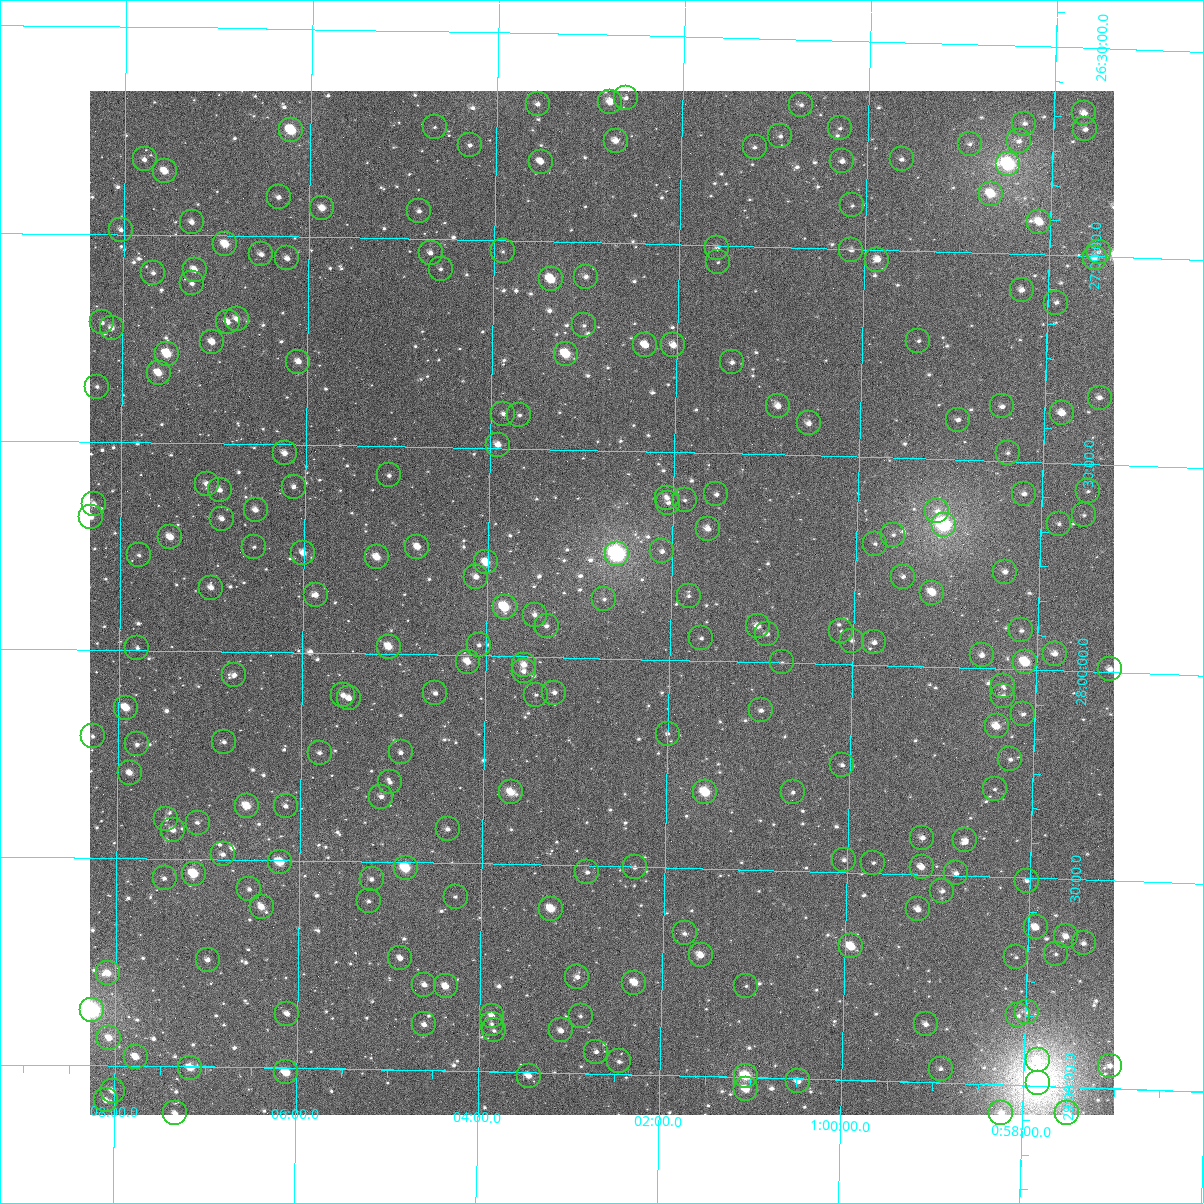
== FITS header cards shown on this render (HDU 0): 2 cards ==
NAXIS1  =                 1024
NAXIS2  =                 1024

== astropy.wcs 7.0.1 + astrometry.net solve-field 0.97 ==
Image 1024 x 1024 px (HDU 0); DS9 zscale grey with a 90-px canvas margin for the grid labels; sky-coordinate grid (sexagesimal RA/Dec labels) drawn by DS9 from the SOLVED WCS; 235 Tycho-2 reference stars matched to detected sources circled (green)
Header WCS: RA---TAN-SIP/DEC--TAN-SIP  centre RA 01:02:45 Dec +27:52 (15.69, +27.87 deg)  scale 8.66 arcsec/px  FOV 147.9' x 147.9'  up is +179 deg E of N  parity flipped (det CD > 0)
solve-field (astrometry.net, Tycho-2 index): VERIFIED the header's WCS against the Tycho-2 star catalogue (verified at 6 index scales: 12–235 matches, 0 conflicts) and refined it, rather than solving blind
Solved WCS: RA---TAN-SIP/DEC--TAN-SIP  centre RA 01:02:45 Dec +27:52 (15.69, +27.87 deg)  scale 8.66 arcsec/px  FOV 147.9' x 147.9'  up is +179 deg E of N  parity flipped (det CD > 0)
The solver's refit moves the header's centre by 0.16 arcsec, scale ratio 1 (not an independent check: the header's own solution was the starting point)
Tycho-2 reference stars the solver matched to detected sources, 235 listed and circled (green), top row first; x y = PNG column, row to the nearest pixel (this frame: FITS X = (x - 90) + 1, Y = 1024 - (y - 91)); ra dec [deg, ICRS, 3 dp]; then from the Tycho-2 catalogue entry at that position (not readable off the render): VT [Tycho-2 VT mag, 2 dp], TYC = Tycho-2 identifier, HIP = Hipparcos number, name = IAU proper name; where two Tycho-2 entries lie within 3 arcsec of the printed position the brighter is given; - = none
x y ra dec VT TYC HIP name
626 98 15.653 +26.651 11.32 1743-805-1 - -
610 102 15.694 +26.661 9.93 1743-871-1 - -
538 104 15.890 +26.670 11.64 1743-1987-1 - -
801 105 15.181 +26.657 11.72 1743-1795-1 - -
1084 113 14.419 +26.658 10.29 1743-2095-1 - -
1024 124 14.578 +26.687 11.72 1743-1657-1 - -
435 127 16.166 +26.730 12.51 1743-1403-1 - -
840 128 15.074 +26.711 11.73 1743-1035-1 - -
1085 129 14.413 +26.696 11.12 1743-1061-1 - -
291 130 16.553 +26.744 8.58 1743-1167-1 5177 -
780 136 15.234 +26.734 11.66 1743-827-1 - -
616 141 15.678 +26.754 10.24 1743-1575-1 - -
1019 141 14.591 +26.730 11.26 1743-1759-1 - -
970 144 14.724 +26.740 12.02 1743-1503-1 - -
470 145 16.070 +26.772 11.76 1743-1181-1 - -
755 147 15.303 +26.762 11.75 1743-1773-1 - -
145 159 16.946 +26.819 11.55 1750-445-1 - -
902 159 14.905 +26.781 11.84 1743-867-1 - -
842 161 15.066 +26.790 11.30 1743-1769-1 - -
541 162 15.879 +26.808 10.51 1743-1397-1 - -
1008 164 14.619 +26.786 7.52 1743-843-1 4571 -
165 171 16.892 +26.847 9.99 1750-610-1 - -
991 194 14.662 +26.858 9.19 1743-1031-1 - -
279 197 16.583 +26.905 11.35 1743-425-1 - -
852 205 15.036 +26.896 11.93 1743-587-1 - -
322 208 16.465 +26.930 11.07 1743-791-1 - -
419 211 16.204 +26.933 11.10 1743-1475-1 - -
192 222 16.817 +26.969 11.02 1750-334-1 - -
1039 222 14.531 +26.921 10.45 1743-649-2 - -
121 230 17.008 +26.989 11.85 1750-530-1 - -
225 244 16.725 +27.020 9.68 1743-1275-1 - -
717 248 15.397 +27.008 11.41 1743-1289-1 - -
851 250 15.035 +27.003 12.09 1743-1647-1 - -
503 251 15.976 +27.027 12.21 1743-993-1 - -
1099 252 14.367 +26.989 11.88 1743-1201-1 - -
431 253 16.171 +27.033 11.46 1743-635-1 - -
261 254 16.628 +27.044 11.43 1743-1563-1 - -
287 258 16.558 +27.052 11.01 1743-747-1 - -
1095 258 14.377 +27.004 11.15 1743-559-1 - -
877 260 14.965 +27.025 10.45 1743-601-1 - -
718 262 15.395 +27.041 12.49 1743-975-1 - -
441 269 16.143 +27.071 12.50 1743-753-1 - -
195 270 16.808 +27.083 10.60 1750-740-1 - -
153 273 16.919 +27.092 11.72 1750-284-1 - -
586 277 15.750 +27.083 11.28 1743-351-1 - -
551 279 15.844 +27.091 9.36 1743-179-1 - -
192 283 16.814 +27.116 11.63 1750-22-1 - -
1022 290 14.572 +27.087 10.87 1743-473-1 - -
1056 303 14.477 +27.115 11.44 1743-491-1 - -
237 319 16.691 +27.200 10.79 1743-287-1 - -
102 322 17.056 +27.212 11.45 1750-409-1 - -
228 322 16.716 +27.207 10.83 1743-105-1 - -
584 325 15.753 +27.200 12.30 1743-931-1 - -
112 328 17.030 +27.226 10.97 1750-639-1 - -
918 341 14.847 +27.217 11.81 1743-981-1 - -
212 342 16.757 +27.256 10.77 1750-204-1 - -
645 345 15.586 +27.244 10.26 1743-1599-1 - -
673 345 15.509 +27.243 10.61 1743-1157-1 - -
167 354 16.879 +27.285 9.08 1750-1255-1 5279 -
566 354 15.800 +27.270 9.09 1743-357-1 - -
298 362 16.524 +27.300 10.60 1743-677-1 - -
732 362 15.350 +27.281 11.65 1743-165-1 - -
159 373 16.902 +27.332 10.15 1750-1315-1 - -
97 387 17.067 +27.367 11.67 1750-992-1 - -
1100 398 14.352 +27.340 11.28 1743-707-1 - -
778 406 15.222 +27.383 10.43 1743-31-1 - -
1002 406 14.615 +27.369 11.29 1743-1405-1 - -
1062 413 14.452 +27.380 10.22 1743-1335-1 - -
503 414 15.965 +27.417 12.03 1743-77-1 - -
519 415 15.922 +27.419 12.22 1743-433-1 - -
958 420 14.733 +27.404 11.39 1743-155-1 - -
809 423 15.138 +27.423 10.98 1743-185-1 - -
498 445 15.979 +27.491 10.32 1743-541-1 - -
285 453 16.556 +27.521 11.00 1746-1692-1 - -
1008 453 14.596 +27.480 12.21 1743-275-1 - -
389 475 16.272 +27.571 11.83 1746-1719-1 - -
207 484 16.767 +27.597 11.72 1753-1724-1 - -
294 487 16.531 +27.602 13.17 1746-1157-1 - -
220 490 16.731 +27.611 11.23 1746-1133-1 - -
1088 491 14.375 +27.566 12.10 1746-1749-1 - -
716 494 15.383 +27.599 11.98 1746-1299-1 - -
1024 494 14.548 +27.577 11.08 1746-1812-1 - -
667 498 15.517 +27.610 11.59 1746-1251-1 - -
685 500 15.469 +27.615 11.86 1746-771-1 - -
668 503 15.513 +27.622 12.41 1746-1201-1 - -
94 504 17.073 +27.650 10.84 1753-1764-1 - -
256 510 16.634 +27.658 11.02 1746-1301-1 - -
937 511 14.782 +27.624 12.02 1746-1011-1 - -
1084 515 14.384 +27.623 12.20 1746-335-1 - -
91 517 17.081 +27.680 10.58 1753-1682-1 - -
222 519 16.725 +27.681 11.71 1746-663-1 - -
1059 524 14.450 +27.647 11.85 1746-1055-1 - -
944 525 14.763 +27.657 7.14 1746-1093-1 4608 -
708 529 15.404 +27.682 10.66 1746-1227-1 - -
893 535 14.900 +27.685 12.25 1746-305-1 - -
170 537 16.864 +27.727 10.32 1753-1698-1 - -
875 544 14.949 +27.708 12.70 1746-1475-1 - -
254 547 16.636 +27.747 12.23 1746-295-1 - -
417 547 16.192 +27.741 10.26 1746-1075-1 - -
662 551 15.527 +27.740 11.60 1746-385-1 - -
303 553 16.502 +27.761 10.50 1746-1489-1 - -
617 554 15.648 +27.748 6.92 1746-1757-1 4868 -
139 555 16.948 +27.771 12.44 1753-1526-1 - -
377 557 16.302 +27.768 9.92 1746-405-1 - -
486 562 16.005 +27.775 9.89 1746-751-1 - -
1005 572 14.593 +27.766 11.11 1746-1097-1 - -
476 577 16.031 +27.810 10.86 1746-863-1 - -
903 577 14.870 +27.785 11.42 1746-1121-1 - -
211 588 16.751 +27.847 10.94 1753-1624-1 - -
932 593 14.789 +27.822 9.74 1746-549-1 - -
316 595 16.467 +27.861 10.77 1746-1135-1 - -
689 596 15.452 +27.845 12.05 1746-135-1 - -
604 599 15.681 +27.857 12.68 1746-395-1 - -
505 607 15.952 +27.882 8.75 1746-623-1 - -
535 615 15.870 +27.898 11.94 1746-641-1 - -
547 626 15.837 +27.925 11.58 1746-1525-1 - -
758 626 15.262 +27.914 10.51 1746-857-1 - -
1021 630 14.543 +27.906 11.42 1746-651-1 - -
841 631 15.035 +27.920 12.59 1746-341-1 - -
767 634 15.236 +27.932 11.43 1746-1325-1 - -
701 638 15.415 +27.947 12.01 1746-509-1 - -
852 641 15.004 +27.942 11.56 1746-1493-1 - -
874 642 14.944 +27.946 12.01 1746-1459-1 4652 -
479 645 16.020 +27.974 11.56 1746-1411-1 - -
389 647 16.266 +27.983 9.94 1746-1397-1 - -
137 648 16.951 +27.995 12.03 1753-1874-1 - -
1055 654 14.450 +27.960 10.68 1746-1469-1 - -
982 655 14.649 +27.969 10.79 1746-1495-1 - -
468 662 16.050 +28.015 10.16 1746-775-1 - -
782 662 15.193 +28.000 11.90 1746-279-1 - -
1025 662 14.530 +27.983 8.73 1746-339-1 - -
524 665 15.896 +28.019 10.54 1746-865-1 - -
1110 669 14.299 +27.993 10.65 1746-1037-1 - -
524 671 15.896 +28.036 11.34 1746-263-1 - -
234 675 16.685 +28.056 11.62 1746-111-1 - -
1003 686 14.589 +28.041 12.03 1746-1435-1 - -
435 693 16.137 +28.092 11.62 1746-1045-1 - -
554 693 15.812 +28.085 11.75 1746-1247-1 - -
343 695 16.388 +28.102 11.66 1746-1291-1 - -
536 695 15.862 +28.091 11.90 1746-731-1 - -
1003 696 14.589 +28.064 11.69 1746-1321-1 - -
349 698 16.371 +28.108 10.89 1746-1315-1 - -
126 708 16.979 +28.139 9.84 1753-1596-1 - -
761 710 15.247 +28.116 11.43 1746-151-1 - -
1023 714 14.531 +28.108 11.85 1746-833-1 - -
997 726 14.603 +28.139 9.72 1746-745-1 - -
668 734 15.500 +28.178 11.69 1746-727-1 - -
93 736 17.070 +28.208 11.83 1753-1872-1 - -
224 742 16.711 +28.218 12.48 1746-1257-1 - -
137 744 16.948 +28.227 11.96 1753-1478-1 - -
401 752 16.228 +28.237 11.48 1746-351-1 - -
320 753 16.450 +28.240 12.12 1746-249-1 - -
1010 759 14.563 +28.217 11.37 1746-779-1 - -
842 765 15.021 +28.243 12.05 1746-581-1 - -
130 773 16.967 +28.295 10.64 1753-1442-1 - -
390 782 16.256 +28.309 12.06 1746-245-1 - -
995 789 14.603 +28.290 12.00 1746-995-1 - -
511 792 15.925 +28.327 9.57 1746-157-1 - -
705 792 15.393 +28.317 8.73 1746-999-1 - -
793 792 15.154 +28.311 11.93 1746-1077-1 - -
381 797 16.279 +28.343 11.30 1746-541-1 - -
247 806 16.645 +28.371 9.48 1746-855-1 - -
286 806 16.540 +28.370 11.77 1746-685-1 - -
166 819 16.866 +28.405 12.54 1753-1816-1 - -
198 823 16.780 +28.413 11.88 1753-1884-1 - -
448 829 16.096 +28.419 11.57 1746-433-1 - -
173 830 16.847 +28.431 10.85 1753-1668-1 - -
922 838 14.796 +28.412 10.82 1746-487-1 - -
965 840 14.679 +28.414 11.84 1746-525-1 - -
223 854 16.709 +28.488 11.47 1746-415-1 - -
844 860 15.009 +28.471 11.46 1746-1117-1 - -
280 862 16.553 +28.505 9.22 1746-469-1 - -
873 863 14.929 +28.475 12.42 1746-573-1 - -
635 867 15.582 +28.502 11.98 1746-473-1 - -
922 867 14.796 +28.482 10.47 1746-371-1 - -
406 868 16.209 +28.514 8.76 1746-1289-1 5072 -
587 872 15.711 +28.516 11.74 1746-1211-1 - -
956 873 14.702 +28.495 11.60 1746-1297-1 - -
194 874 16.789 +28.536 8.94 1753-2122-1 5250 -
165 878 16.868 +28.548 11.95 1753-2136-1 - -
372 879 16.301 +28.543 11.68 1746-975-1 - -
1027 881 14.508 +28.508 11.47 1746-601-1 - -
249 889 16.636 +28.572 12.29 1746-895-1 - -
942 891 14.738 +28.539 11.44 1746-1189-1 - -
456 897 16.071 +28.581 12.22 1746-101-1 - -
369 901 16.309 +28.596 12.13 1746-1081-1 - -
262 907 16.602 +28.614 10.26 1746-503-1 - -
551 909 15.808 +28.605 9.57 1746-589-1 4929 -
918 909 14.803 +28.584 10.60 1746-437-1 - -
1036 927 14.479 +28.619 10.38 1746-23-1 - -
685 933 15.441 +28.658 11.60 1746-315-1 - -
1066 936 14.396 +28.638 11.03 1746-87-1 - -
1084 943 14.346 +28.654 11.26 1746-139-1 - -
851 946 14.983 +28.678 9.27 1746-441-1 4664 -
1056 954 14.422 +28.682 12.11 1746-679-1 - -
701 955 15.395 +28.709 10.09 1746-1009-1 - -
1016 957 14.530 +28.692 11.94 1746-489-1 - -
400 958 16.219 +28.731 11.10 1746-943-1 - -
208 960 16.747 +28.742 11.17 1753-2019-1 - -
108 973 17.020 +28.778 10.50 1753-1511-1 - -
577 977 15.732 +28.768 11.35 1746-1600-1 - -
634 983 15.575 +28.779 9.69 1746-1579-1 - -
424 985 16.151 +28.794 10.94 1746-1563-1 - -
446 986 16.093 +28.797 10.35 1746-1552-1 - -
746 986 15.269 +28.780 12.00 1746-1560-1 - -
92 1010 17.064 +28.868 6.90 1753-2154-1 5339 -
1027 1012 14.496 +28.824 12.13 1746-1484-1 - -
287 1014 16.527 +28.869 11.43 1746-1330-1 - -
1018 1015 14.519 +28.832 11.86 1746-1454-1 - -
492 1016 15.964 +28.866 11.75 1746-1502-1 - -
581 1016 15.721 +28.862 12.07 1746-1318-1 - -
424 1024 16.150 +28.890 11.81 1746-1228-1 - -
492 1024 15.965 +28.885 12.34 1746-1334-1 - -
926 1024 14.772 +28.860 11.27 1746-1436-1 - -
494 1030 15.958 +28.901 12.09 1746-1418-1 - -
561 1030 15.774 +28.898 10.86 1746-1278-1 - -
109 1038 17.015 +28.933 10.12 1753-1479-1 - -
596 1052 15.676 +28.947 11.26 1746-1256-1 - -
136 1057 16.941 +28.978 10.08 1753-2032-1 - -
1038 1060 14.461 +28.939 10.61 1746-1583-1 - -
619 1061 15.613 +28.969 11.58 1746-1014-1 - -
1110 1066 14.263 +28.946 11.48 1746-1132-1 - -
190 1068 16.791 +29.003 9.45 1753-1801-1 - -
941 1069 14.728 +28.966 11.55 1746-1384-1 - -
286 1072 16.527 +29.010 9.99 1746-1050-1 - -
529 1076 15.860 +29.008 10.50 1746-1096-1 - -
746 1076 15.261 +28.997 8.69 1746-1208-1 4749 -
798 1081 15.119 +29.006 10.85 1746-1298-1 - -
1038 1083 14.459 +28.992 5.56 1746-1870-1 4510 -
746 1089 15.262 +29.029 9.82 1746-1218-1 - -
113 1091 17.004 +29.061 11.05 1753-1983-1 - -
106 1100 17.022 +29.083 10.74 1753-1653-1 - -
175 1113 16.831 +29.113 11.12 1753-1495-1 - -
1001 1113 14.558 +29.069 10.96 1746-1480-1 - -
1067 1113 14.376 +29.063 11.39 1746-994-1 - -